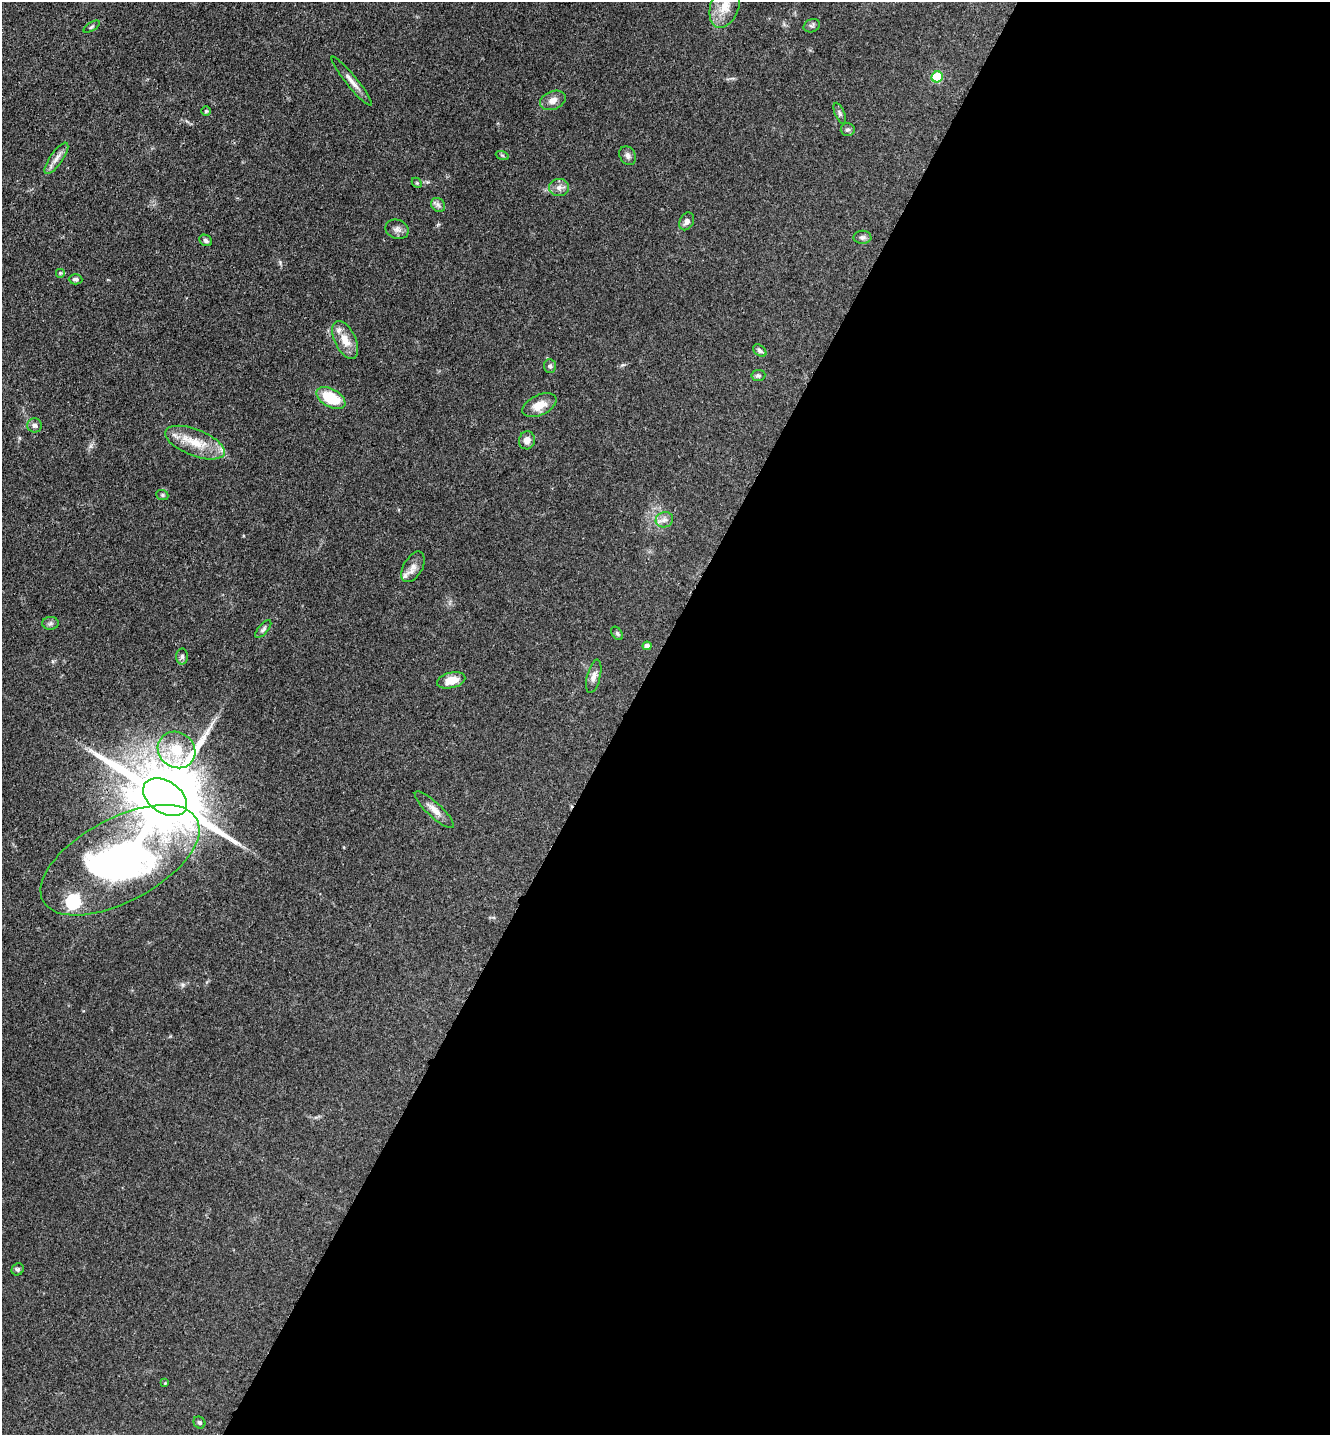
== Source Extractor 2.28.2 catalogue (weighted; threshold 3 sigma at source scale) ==
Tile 12 of 4 x 4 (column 4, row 3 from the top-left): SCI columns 4221-5548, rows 1524-2956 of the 5922 x 5914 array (HDU 1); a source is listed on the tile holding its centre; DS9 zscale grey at full resolution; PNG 1332 x 1437 px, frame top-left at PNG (2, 2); each listed source drawn as its Kron ellipse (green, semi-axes under 4 px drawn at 4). Shown black and unused: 53% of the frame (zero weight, under 3 of 4 exposures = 9% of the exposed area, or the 3 px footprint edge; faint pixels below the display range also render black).
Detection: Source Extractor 2.28.2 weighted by HDU 2 'WHT'; one run over the whole footprint, this tile lists its part. Background 0.0683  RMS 0.0039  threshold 0.0176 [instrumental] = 3 sigma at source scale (4.5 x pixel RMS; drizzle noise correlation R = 1.50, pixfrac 1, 0.05/0.05 arcsec/px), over >= 5 px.
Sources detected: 50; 3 inside a brighter listed object's ellipse — not listed separately; the other 47 listed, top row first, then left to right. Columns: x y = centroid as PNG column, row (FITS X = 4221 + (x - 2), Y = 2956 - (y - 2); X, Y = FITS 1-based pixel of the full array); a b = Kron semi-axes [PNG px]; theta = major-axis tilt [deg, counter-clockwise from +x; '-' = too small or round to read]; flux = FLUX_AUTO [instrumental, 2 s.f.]
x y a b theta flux
725 6 22 14 70 7.5
812 26 8 6 24 0.91
92 27 9 4 31 0.67
937 77 6 5 - 19
352 81 31 5 -51 3.1
553 100 13 9 22 2.8
206 111 5 5 - 0.56
840 113 11 5 -67 0.92
848 129 7 6 - 0.89
502 155 7 4 -19 0.53
628 156 10 8 -61 1.5
56 158 19 6 55 2.6
417 183 6 4 -44 0.53
559 188 10 8 4 2.1
438 205 8 6 -44 1.1
687 221 9 7 63 1.7
397 229 12 9 -22 1.8
862 237 9 6 1 1.1
206 240 7 5 -34 0.92
60 273 5 5 - 0.5
75 279 7 5 -2 1
345 340 20 10 -64 5.5
760 351 7 5 -42 0.94
550 366 7 6 - 0.79
758 376 7 5 7 0.76
331 398 16 9 -29 15
539 405 18 10 25 5.6
35 425 7 7 - 1.2
527 440 9 8 - 2.7
195 443 32 13 -21 10
162 495 6 5 - 0.6
664 520 9 7 19 1.7
413 567 17 9 60 2.7
51 623 8 6 2 1.1
263 629 11 4 49 0.9
617 633 7 5 -53 0.73
647 646 4 4 - 2.2
182 657 8 6 88 0.89
594 676 17 6 76 2.2
451 680 14 7 14 4.9
176 750 20 17 -38 12
165 797 24 16 -33 5400
434 810 25 7 -43 3.4
120 860 87 42 28 200
18 1269 6 5 - 0.78
165 1383 4 4 - 0.29
199 1422 6 5 - 0.79
Isophote crosses this tile's border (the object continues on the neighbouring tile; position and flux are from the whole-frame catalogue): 1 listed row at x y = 725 6